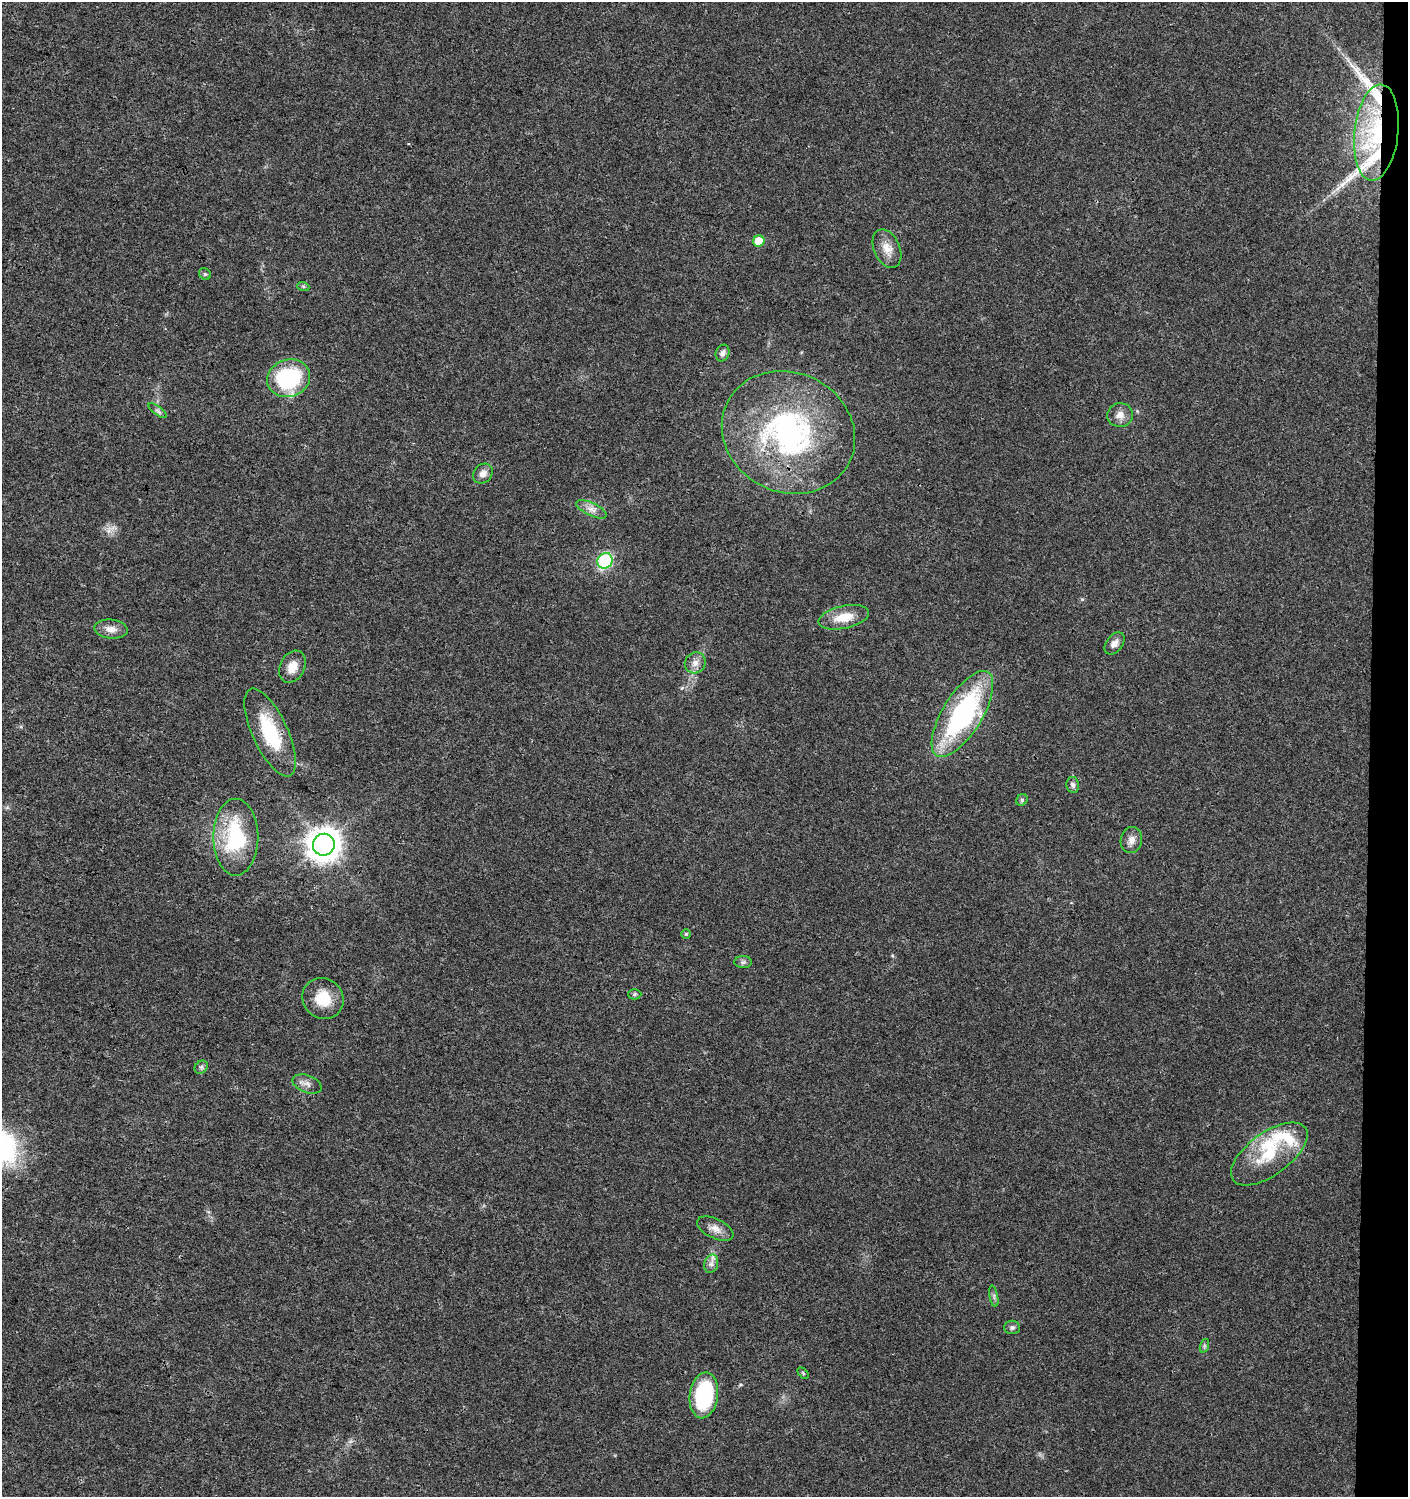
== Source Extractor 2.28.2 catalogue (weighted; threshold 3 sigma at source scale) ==
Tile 6 of 3 x 3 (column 3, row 2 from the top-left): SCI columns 3050-4455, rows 1509-3003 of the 4737 x 4499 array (HDU 1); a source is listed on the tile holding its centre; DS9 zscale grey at full resolution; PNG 1410 x 1499 px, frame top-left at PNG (2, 2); each listed source drawn as its Kron ellipse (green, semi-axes under 4 px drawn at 4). Shown black and unused: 3% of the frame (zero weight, under 3 of 4 exposures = <1% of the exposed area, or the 3 px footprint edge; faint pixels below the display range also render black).
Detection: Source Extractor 2.28.2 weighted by HDU 2 'WHT'; one run over the whole footprint, this tile lists its part. Background 0.0243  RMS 0.0031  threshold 0.014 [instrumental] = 3 sigma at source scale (4.5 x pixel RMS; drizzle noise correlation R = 1.50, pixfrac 1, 0.0396/0.0396 arcsec/px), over >= 5 px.
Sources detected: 45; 1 long thin detection or spike segment (spike, bleed or trail) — neither listed nor drawn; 5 inside a brighter listed object's ellipse — not listed separately; the other 39 listed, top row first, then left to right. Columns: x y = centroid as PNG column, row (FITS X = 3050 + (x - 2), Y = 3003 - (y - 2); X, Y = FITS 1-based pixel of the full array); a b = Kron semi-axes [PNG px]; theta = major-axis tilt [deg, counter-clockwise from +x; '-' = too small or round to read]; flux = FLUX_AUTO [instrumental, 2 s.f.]
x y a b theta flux
1376 133 48 22 84 26
759 241 6 5 - 6.5
887 248 20 13 -65 4
205 274 6 5 - 0.5
303 286 6 4 -19 0.41
723 353 8 6 68 1.3
289 378 22 18 17 33
158 411 11 4 -37 0.78
1120 415 13 12 - 2.7
788 432 68 59 -26 79
483 474 11 9 49 2.1
591 509 16 6 -25 2.2
605 561 8 7 - 28
844 617 26 11 12 6.6
111 629 16 9 -5 2.7
1114 643 12 8 52 1.9
695 663 11 10 - 2.1
292 667 17 12 62 4.4
962 714 49 20 58 53
270 732 48 18 -65 18
1073 785 8 6 -80 0.92
1022 800 6 5 - 0.55
236 837 38 22 -90 26
1131 840 13 10 80 2.2
324 845 11 10 - 490
686 934 5 4 - 0.5
743 962 9 6 0 0.89
635 994 6 5 - 0.53
323 998 21 19 -43 8.2
201 1067 7 6 - 0.75
307 1084 15 8 -21 1.8
1269 1154 45 21 36 16
715 1229 19 9 -26 2.7
711 1264 9 7 75 1.4
994 1296 11 3 -80 0.66
1012 1327 8 7 - 0.91
1204 1346 7 4 72 0.58
803 1373 6 4 -46 0.43
704 1395 23 14 82 24
Overlapping masked pixels (flux is a lower limit): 1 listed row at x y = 1376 133